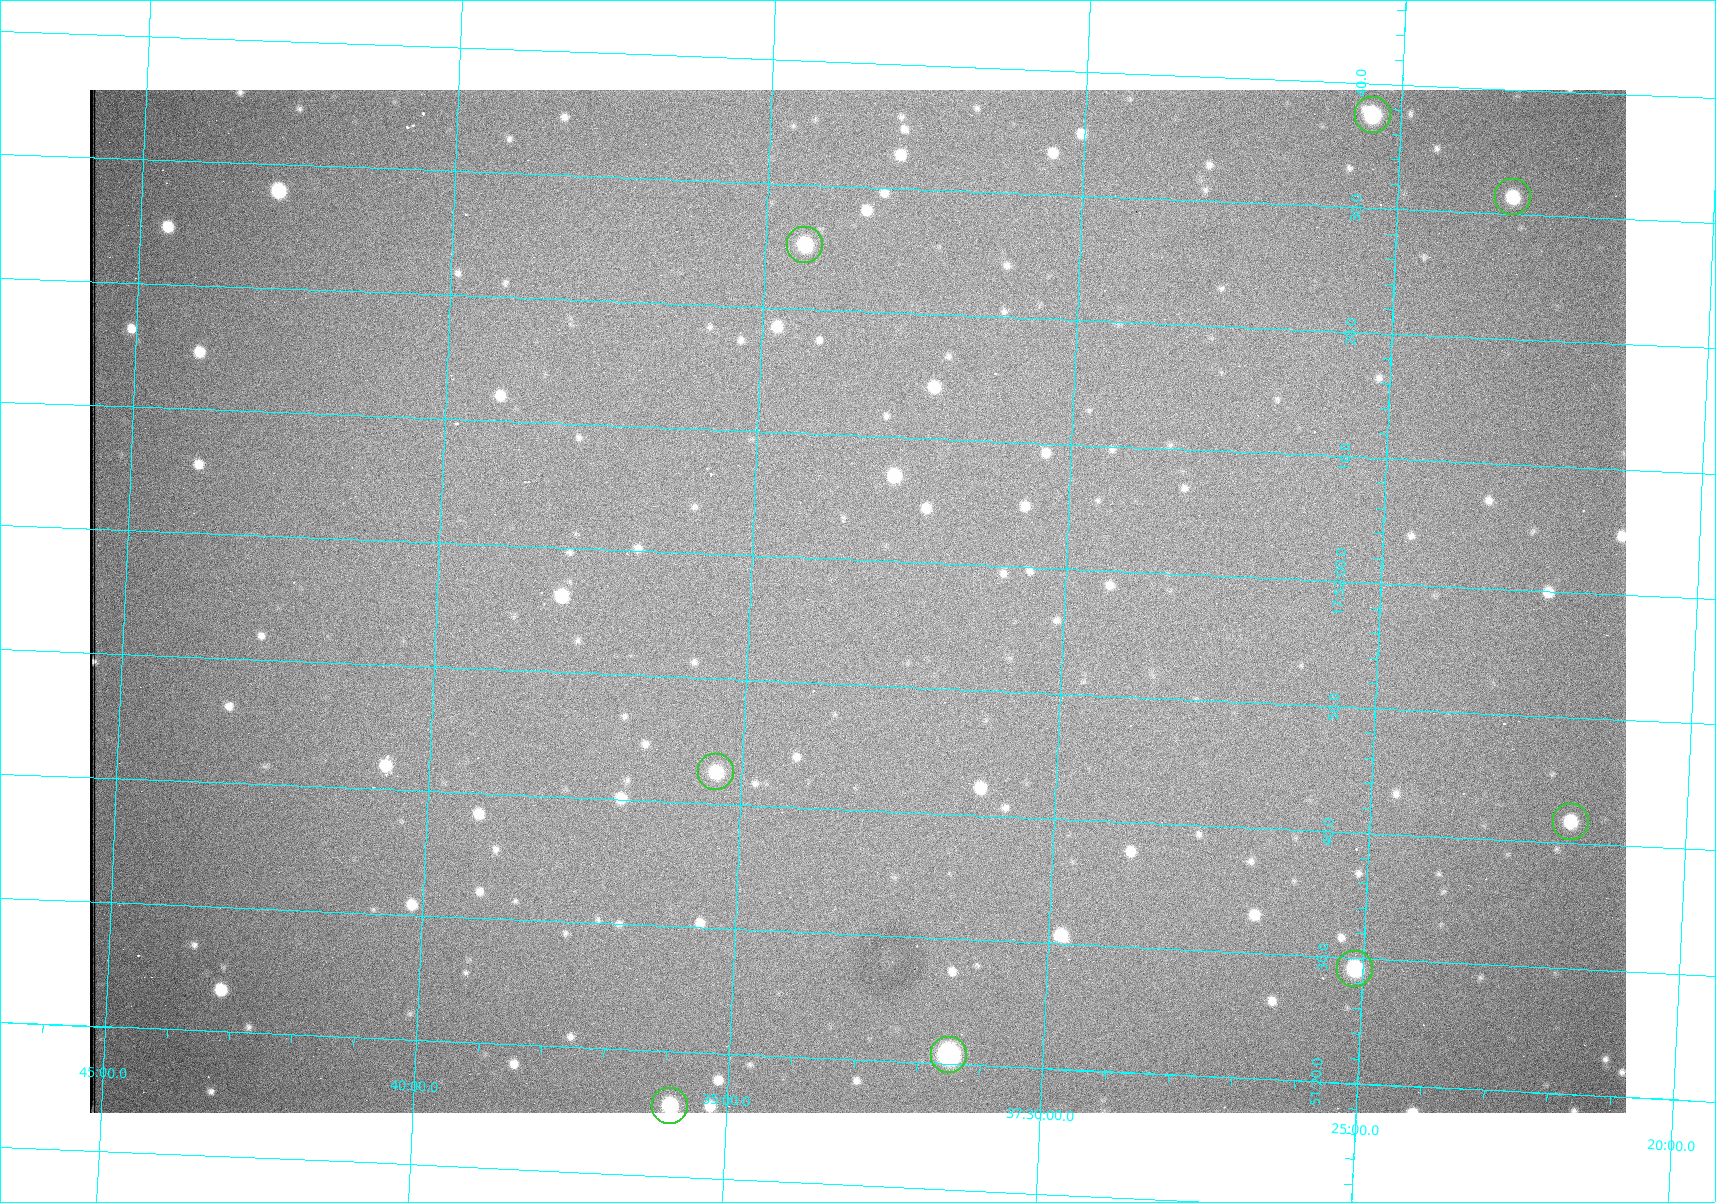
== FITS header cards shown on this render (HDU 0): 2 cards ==
NAXIS1  =                 1536 /fastest changing axis
NAXIS2  =                 1023 /next to fastest changing axis

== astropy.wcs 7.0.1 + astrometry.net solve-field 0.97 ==
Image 1536 x 1023 px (HDU 0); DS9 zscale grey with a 90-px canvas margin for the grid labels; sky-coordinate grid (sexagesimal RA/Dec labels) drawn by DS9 from the SOLVED WCS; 8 Tycho-2 reference stars matched to detected sources circled (green)
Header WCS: RA---TAN/DEC--TAN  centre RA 17:51:57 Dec +37:33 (267.99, +37.55 deg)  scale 0.957 arcsec/px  FOV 24.5' x 16.3'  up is +87 deg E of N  parity flipped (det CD > 0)
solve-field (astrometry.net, Tycho-2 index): VERIFIED the header's WCS against the Tycho-2 star catalogue (8 matches, 0 conflicts) and refined it, rather than solving blind
Solved WCS: RA---TAN-SIP/DEC--TAN-SIP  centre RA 17:51:57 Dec +37:33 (267.99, +37.55 deg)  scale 0.956 arcsec/px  FOV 24.5' x 16.3'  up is +87 deg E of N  parity flipped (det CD > 0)
The solver's refit moves the header's centre by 0.54 arcsec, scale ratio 0.9983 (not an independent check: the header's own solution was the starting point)
Tycho-2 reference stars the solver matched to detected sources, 8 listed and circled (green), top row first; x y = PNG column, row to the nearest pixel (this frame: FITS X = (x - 90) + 1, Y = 1023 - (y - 90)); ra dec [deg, ICRS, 3 dp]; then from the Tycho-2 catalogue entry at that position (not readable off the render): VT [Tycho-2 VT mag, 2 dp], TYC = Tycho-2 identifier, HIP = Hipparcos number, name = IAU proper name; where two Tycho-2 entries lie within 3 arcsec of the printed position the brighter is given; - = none
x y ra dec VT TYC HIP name
1373 115 268.156 +37.424 11.25 2620-712-1 - -
1513 197 268.131 +37.386 12.62 2620-526-1 - -
805 245 268.105 +37.573 11.82 3089-995-1 - -
716 772 267.927 +37.590 11.84 3089-1137-1 - -
1571 822 267.924 +37.364 11.94 2620-391-1 - -
1355 969 267.871 +37.419 11.35 2620-812-1 - -
949 1055 267.836 +37.525 9.96 3089-889-1 - -
670 1106 267.815 +37.598 11.54 3089-1081-1 - -